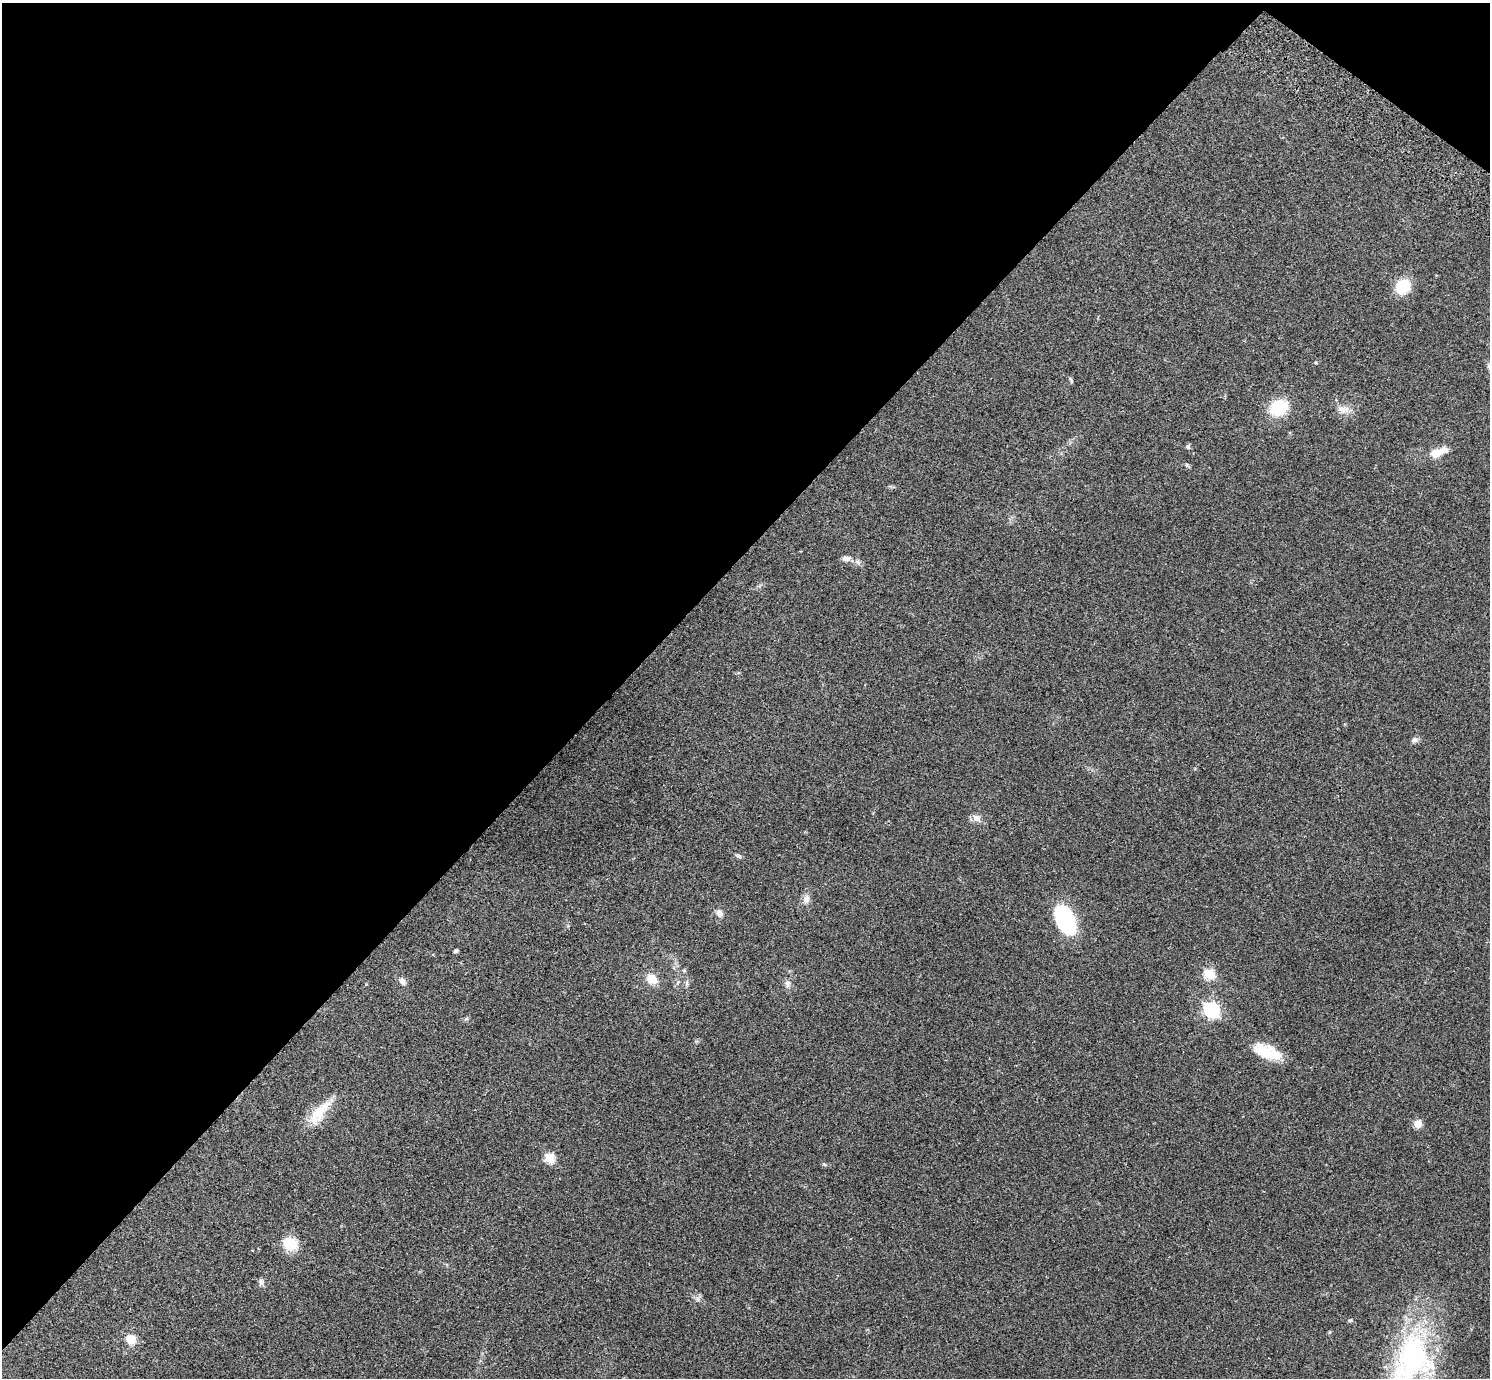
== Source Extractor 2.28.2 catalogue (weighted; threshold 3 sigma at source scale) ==
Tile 2 of 4 x 4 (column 2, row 1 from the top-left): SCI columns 1528-3015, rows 4332-5707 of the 6035 x 6052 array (HDU 1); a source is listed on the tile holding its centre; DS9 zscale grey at full resolution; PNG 1492 x 1380 px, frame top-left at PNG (2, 3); no overlay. Shown black and unused: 42% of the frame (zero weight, under 2 of 3 exposures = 3% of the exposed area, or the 3 px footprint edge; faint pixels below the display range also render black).
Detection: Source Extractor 2.28.2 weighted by HDU 2 'WHT'; one run over the whole footprint, this tile lists its part. Background 0.0836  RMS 0.0076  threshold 0.034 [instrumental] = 3 sigma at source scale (4.5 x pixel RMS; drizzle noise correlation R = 1.50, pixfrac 1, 0.05/0.05 arcsec/px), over >= 5 px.
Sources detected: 34; all 34 listed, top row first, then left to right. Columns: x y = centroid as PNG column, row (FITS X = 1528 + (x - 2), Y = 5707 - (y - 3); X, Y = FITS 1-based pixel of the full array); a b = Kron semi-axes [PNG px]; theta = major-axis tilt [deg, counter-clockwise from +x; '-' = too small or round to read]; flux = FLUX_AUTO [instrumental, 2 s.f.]
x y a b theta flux
1403 287 11 9 52 33
1071 380 8 3 -57 1
1278 407 13 10 29 44
1343 409 18 10 -9 6.5
1188 446 6 5 - 1.5
1437 452 20 8 20 12
1187 465 6 4 -45 1.1
846 558 11 7 -1 3.9
1414 740 9 7 27 2.4
977 818 11 9 -24 4.4
738 856 10 4 -24 1.5
806 899 11 9 83 4.5
719 913 9 7 -52 4
1065 920 32 18 -66 59
456 950 4 3 - 2.2
684 970 5 5 - 0.98
1209 974 6 5 - 49
652 979 13 10 -35 10
402 981 11 7 -57 3.1
687 983 9 4 82 1.6
788 984 11 8 70 3.1
1211 1010 7 6 - 190
466 1019 6 4 1 1.2
1268 1051 29 15 -25 22
319 1113 42 15 53 19
1418 1124 5 5 - 17
550 1158 5 5 - 45
824 1164 6 4 -19 0.95
290 1244 18 14 -22 17
261 1282 9 7 85 2.3
698 1299 6 6 - 1.9
1350 1320 6 4 22 1
131 1339 11 10 - 9.5
1412 1359 73 48 69 140
Isophote crosses this tile's border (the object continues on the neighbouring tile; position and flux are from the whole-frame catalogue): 1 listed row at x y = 1412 1359